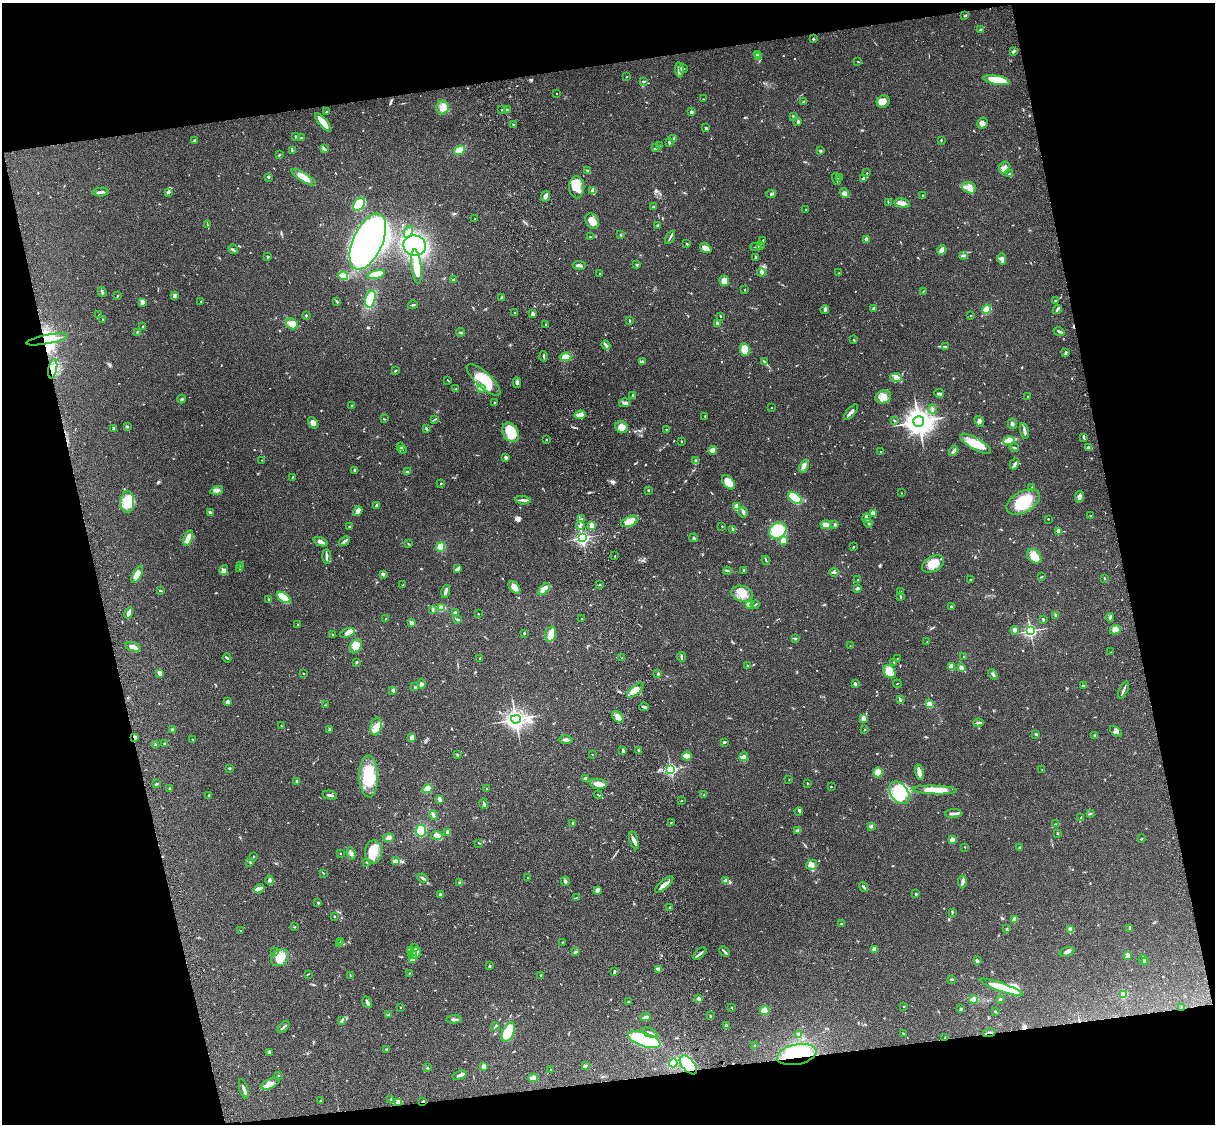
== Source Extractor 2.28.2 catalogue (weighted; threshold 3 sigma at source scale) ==
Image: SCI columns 122-4970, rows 277-4763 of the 5088 x 4926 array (HDU 1 of 3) = the unmasked area's bounding box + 8 px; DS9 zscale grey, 4 x 4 block average (1 PNG px = mean of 4 x 4 image px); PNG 1217 x 1126 px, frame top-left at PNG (2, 3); each listed source drawn as its Kron ellipse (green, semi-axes under 4 px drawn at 4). Shown black and unused: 26% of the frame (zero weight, under 3 of 4 exposures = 6% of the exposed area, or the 3 px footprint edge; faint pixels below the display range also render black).
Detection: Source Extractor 2.28.2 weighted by HDU 2 'WHT'. Background 0.0962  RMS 0.0062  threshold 0.0281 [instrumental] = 3 sigma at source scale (4.5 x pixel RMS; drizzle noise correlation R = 1.50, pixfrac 1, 0.05/0.05 arcsec/px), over >= 5 px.
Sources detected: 763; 3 too faint to see at this stretch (4 x 4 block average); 3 inside a brighter object's white glare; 1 cosmic-ray / hot-pixel residue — neither listed nor drawn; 16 coinciding with a brighter row at this scale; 45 inside a brighter listed object's ellipse — not listed separately; of the other 695, all 500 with FLUX_AUTO >= 1.65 (the completeness limit of this list) listed and drawn (195 fainter detections not listed), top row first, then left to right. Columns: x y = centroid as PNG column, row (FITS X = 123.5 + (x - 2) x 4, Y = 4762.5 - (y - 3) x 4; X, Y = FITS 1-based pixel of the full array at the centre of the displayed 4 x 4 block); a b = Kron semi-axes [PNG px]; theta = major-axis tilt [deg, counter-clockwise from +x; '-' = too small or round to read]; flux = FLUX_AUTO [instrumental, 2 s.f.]
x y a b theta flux
965 16 3 2 - 3.7
981 29 3 2 - 4.7
813 39 2 2 - 8.4
1014 51 3 2 - 5.4
757 54 4 2 - 4.6
758 57 2 2 - 1.7
858 62 2 2 - 1.8
683 68 2 2 - 6.3
679 70 8 3 -85 24
627 76 2 2 - 1.7
997 80 13 4 -11 110
643 81 2 2 - 2.6
557 93 2 2 - 1.7
704 99 2 2 - 1.7
803 102 3 2 - 2.7
883 102 6 6 - 28
442 108 7 6 - 24
507 109 3 2 - 4.4
502 110 2 2 - 2.2
326 112 3 2 - 2.6
691 112 2 2 - 33
794 117 3 2 - 7.3
798 121 3 2 - 8.9
323 122 11 4 -50 38
982 123 6 5 - 14
513 124 2 2 - 4.9
706 128 2 2 - 2.2
295 136 3 2 - 3
302 138 3 2 - 5.2
674 139 4 2 - 5
941 140 2 2 - 7
195 141 3 2 - 8.6
669 142 2 2 - 3.7
659 146 2 2 - 2
656 147 3 2 - 6
324 149 3 2 - 4.9
292 150 2 2 - 2.5
459 150 5 4 - 36
820 151 3 2 - 3
279 155 2 2 - 2.3
1004 167 6 5 - 14
588 171 4 2 - 5.8
867 173 2 2 - 3.5
1009 173 2 2 - 1.8
268 177 4 2 - 3.9
303 177 14 4 -32 39
839 178 3 2 - 2.9
863 178 4 2 - 7.9
836 179 6 2 -77 5.2
577 187 11 7 -89 51
969 188 7 5 -24 38
593 191 4 3 - 26
101 192 8 3 4 11
169 192 3 2 - 3.2
844 193 5 4 - 11
771 194 4 2 - 5.1
922 195 2 2 - 2.8
545 196 5 3 - 17
888 202 2 2 - 1.9
902 203 8 4 -10 17
359 204 7 5 54 99
654 207 4 2 - 4.5
806 210 3 2 - 2.3
475 219 2 2 - 2.6
592 221 8 6 -57 40
208 225 2 2 - 1.8
658 225 2 2 - 5.5
408 232 6 3 64 9.2
620 235 2 2 - 5.8
590 237 3 2 - 2.6
670 237 7 2 61 5.3
866 239 2 2 - 49
763 241 3 2 - 2.7
368 242 30 14 65 1800
687 244 2 2 - 3.6
415 246 11 10 - 450
761 246 3 2 - 3.2
756 247 5 2 - 4.4
706 248 6 4 -35 27
233 249 5 2 - 5
942 250 5 4 - 26
963 256 3 2 - 4.4
268 257 2 2 - 3.4
755 257 4 2 - 4.7
1002 259 6 3 -84 11
579 265 6 3 -7 12
637 265 2 2 - 16
416 266 17 5 -84 63
761 272 4 3 - 9.3
600 273 2 2 - 1.9
839 273 3 2 - 1.7
376 275 9 4 15 43
343 276 5 4 - 15
453 280 2 2 - 2.1
724 281 5 5 - 35
745 289 2 2 - 1.8
923 291 3 2 - 2.6
102 292 5 2 - 5
174 295 2 2 - 2.3
117 296 2 2 - 2.3
501 298 3 2 - 6.8
370 299 9 5 75 77
337 301 3 2 - 4.7
1055 301 2 2 - 3.7
142 302 4 2 - 20
201 302 3 2 - 1.9
413 305 5 2 - 5.9
874 308 3 2 - 6.9
825 309 4 2 - 10
987 309 5 4 - 60
1057 309 5 2 - 6.5
514 313 2 2 - 2.4
99 314 2 2 - 1.7
533 314 3 2 - 12
306 315 3 2 - 3.8
721 316 2 2 - 2.6
971 316 2 2 - 2.2
103 320 3 2 - 2.1
630 321 3 2 - 3.9
292 324 6 5 - 28
717 324 2 2 - 33
545 325 2 2 - 2
143 327 2 2 - 5.4
137 332 2 2 - 2.6
461 332 4 2 - 3.9
1059 332 5 2 - 7.6
47 339 21 4 11 64
853 340 2 2 - 2.5
606 345 5 2 - 7.3
945 347 3 2 - 2.7
745 350 6 5 - 56
1066 353 3 2 - 4.9
544 356 5 2 - 4
565 357 6 4 7 38
642 362 4 3 - 5
764 362 2 2 - 3.1
53 369 10 4 78 25
396 371 2 2 - 5.7
896 378 6 2 -3 7.3
448 380 3 2 - 2.4
484 380 22 7 -42 120
517 383 5 3 - 11
482 388 2 2 - 2.4
456 389 2 2 - 2.5
939 394 5 2 - 7
633 395 2 2 - 1.7
1028 396 2 2 - 2.1
883 397 8 6 17 27
182 399 4 2 - 3.7
495 403 2 2 - 11
624 403 5 3 - 9.8
351 405 2 2 - 2.2
771 407 2 2 - 2.1
933 409 5 2 - 5.4
851 412 9 2 49 14
580 415 5 3 - 30
705 416 2 2 - 1.8
384 419 3 2 - 1.9
435 419 3 2 - 2.3
895 421 3 2 - 1.7
919 422 5 5 - 3900
979 422 6 2 -55 7.7
313 423 6 4 -56 15
1012 424 5 2 - 6.6
127 427 3 2 - 3.6
622 427 6 6 - 26
113 428 3 2 - 4.9
426 429 4 2 - 4.1
666 429 2 2 - 3
1024 431 8 2 -76 15
510 432 10 7 -62 81
1084 437 3 2 - 3.4
547 440 2 2 - 4.9
681 441 2 2 - 2.6
1009 441 6 3 15 81
975 444 17 6 -29 80
400 447 2 2 - 1.9
1014 447 5 2 - 3.7
1088 448 4 3 - 9.1
402 450 4 3 - 5.9
713 450 4 3 - 26
954 451 5 2 - 12
881 452 2 2 - 2.5
506 457 3 2 - 9.4
262 460 2 2 - 2.7
696 460 2 2 - 1.8
1014 464 6 2 61 6.8
804 466 6 3 69 12
355 470 4 2 - 3.4
407 471 3 2 - 3.7
292 478 4 2 - 3.5
728 482 8 5 -50 52
441 483 3 2 - 2.3
1032 488 3 2 - 2.1
217 490 6 4 13 12
648 490 2 2 - 7.8
901 493 2 2 - 1.7
1079 497 6 3 81 13
795 498 7 5 -39 96
523 500 8 3 -4 11
127 502 11 6 88 96
1023 502 18 10 28 140
377 505 3 3 - 6.5
737 507 2 2 - 160
358 511 5 3 - 19
210 512 3 3 - 5.7
743 512 5 3 - 9
873 513 4 2 - 23
1090 516 2 2 - 2.6
866 518 5 2 - 6.3
582 519 2 2 - 1.7
1048 519 2 2 - 4.4
630 521 9 5 23 45
869 523 4 2 - 5.5
580 525 4 2 - 4.2
592 525 2 2 - 93
826 525 5 4 - 15
835 525 2 2 - 4
349 526 2 2 - 2.1
722 526 2 2 - 1.8
733 529 3 3 - 5.5
778 531 9 7 35 86
1058 531 4 2 - 16
188 538 8 4 72 29
582 538 2 2 - 890
694 538 4 2 - 4
344 541 6 2 40 7.3
783 541 4 3 - 24
320 542 7 3 -22 14
408 544 2 2 - 4.3
441 547 4 4 - 39
853 547 2 2 - 2.9
327 556 7 3 -88 9.7
615 556 2 2 - 4.6
1034 556 8 6 -44 46
766 560 4 2 - 3.4
933 564 12 7 28 51
241 565 3 2 - 4.6
239 569 2 2 - 4.4
458 569 4 3 - 6.6
224 570 5 4 - 9.5
744 570 2 2 - 5.8
727 571 4 2 - 4.3
834 572 5 2 - 5.2
137 574 9 4 63 25
383 574 4 3 - 4.9
1041 577 4 2 - 3.1
1105 578 3 2 - 3.6
858 580 2 2 - 1.7
971 580 2 2 - 3.8
403 585 2 2 - 1.7
599 585 2 2 - 1.8
514 587 7 4 -51 25
857 588 3 3 - 7.3
544 589 7 4 44 30
160 591 4 2 - 2.3
446 591 6 3 76 9.4
900 592 3 2 - 9.7
742 594 11 7 -14 41
900 597 3 2 - 3
284 598 8 4 -34 110
268 600 3 2 - 3.6
749 604 4 2 - 5.8
755 605 4 2 - 3.5
951 607 2 2 - 20
442 608 4 3 - 34
433 609 4 2 - 6
455 612 4 2 - 4.1
129 613 6 2 68 20
478 614 2 2 - 2.1
1055 615 3 2 - 2.8
1110 617 4 2 - 5.8
386 619 3 2 - 2.4
458 619 3 2 - 4.6
582 619 2 2 - 2.1
1043 619 2 2 - 6.1
411 623 3 3 - 10
298 625 2 2 - 2
1015 630 4 3 - 9.3
1115 630 6 4 25 26
1030 631 2 2 - 920
347 633 8 4 18 15
524 633 2 2 - 2.6
551 634 8 5 75 31
333 635 2 2 - 8
795 638 3 2 - 4.8
927 642 2 2 - 1.8
356 646 8 5 59 57
850 646 2 2 - 2.5
133 647 8 3 -17 23
1111 652 2 2 - 1.8
681 657 5 2 - 4.4
964 657 2 2 - 3.8
227 658 4 2 - 3.7
622 658 2 2 - 1.9
897 658 3 2 - 2.1
479 659 3 2 - 1.8
357 662 3 2 - 3.6
893 662 3 2 - 3.5
748 666 3 2 - 3.9
951 667 4 3 - 21
961 668 2 2 - 75
889 671 7 5 -55 27
160 673 4 3 - 20
304 674 2 2 - 2.2
658 674 2 2 - 20
993 674 6 2 -53 7.5
421 684 5 4 - 9.5
855 684 3 2 - 9.5
897 684 4 2 - 2.1
1083 686 4 2 - 5.3
415 687 3 3 - 4.6
393 690 2 2 - 36
635 690 10 4 42 34
1123 690 9 2 66 11
900 700 4 2 - 4.5
227 702 4 3 - 11
929 704 3 2 - 31
325 705 3 2 - 1.9
644 707 5 2 - 8
618 717 7 4 -44 23
863 718 2 2 - 96
516 719 5 4 - 1900
978 723 5 2 - 5.8
282 726 3 2 - 1.9
376 727 9 5 79 28
329 729 4 2 - 2.3
172 730 2 2 - 6.5
864 730 2 2 - 1.9
1116 731 7 3 -42 7.6
1036 734 2 2 - 4.3
1095 735 3 2 - 7
134 737 4 3 - 11
412 738 4 3 - 28
193 740 3 2 - 2.7
565 740 7 3 -2 8.3
724 742 3 2 - 4.1
164 743 2 2 - 2.9
155 745 2 2 - 2.7
638 750 3 2 - 3.5
623 751 3 2 - 7
457 754 2 2 - 3.9
592 754 2 2 - 2
687 756 5 3 - 22
744 757 4 4 - 12
229 768 2 2 - 3.8
671 769 2 2 - 670
1042 769 2 2 - 2.7
878 772 5 4 - 42
919 772 7 4 -76 18
369 776 21 9 -89 140
585 779 3 2 - 7
789 780 3 2 - 1.8
297 781 3 2 - 5.4
807 783 2 2 - 6
156 784 3 2 - 5.8
598 784 8 5 -8 33
831 787 2 2 - 5.9
170 789 3 2 - 3.8
427 789 5 3 - 47
486 789 2 2 - 2.4
935 790 22 4 -2 76
899 793 12 8 -53 150
330 795 7 2 -11 8.7
598 795 4 2 - 2.9
704 795 3 2 - 3.3
209 796 4 2 - 3.7
439 799 3 2 - 15
681 801 3 2 - 1.9
484 804 5 2 - 9.3
799 811 4 3 - 5.7
954 814 8 3 2 13
1090 814 3 2 - 3.4
433 815 5 3 - 7.5
1081 817 3 2 - 2.5
671 822 2 2 - 1.8
573 824 3 3 - 7.1
1056 824 2 2 - 2.3
871 826 3 3 - 5
797 830 4 2 - 5.9
421 831 6 5 - 62
447 832 3 2 - 9.7
1057 833 2 2 - 2.2
437 836 6 3 5 12
389 838 5 3 - 13
952 839 2 2 - 71
1141 839 3 2 - 4.7
634 840 9 3 -72 17
479 843 3 2 - 1.7
965 847 2 2 - 2.1
1020 848 2 2 - 20
373 852 12 8 83 60
340 853 2 2 - 7.1
351 853 6 4 -69 9.9
253 856 2 2 - 2.3
396 861 4 2 - 6.5
250 862 3 2 - 2.5
366 862 2 2 - 2
812 865 6 5 - 15
323 873 3 2 - 2
423 878 5 2 - 7.6
527 878 3 2 - 1.8
269 880 4 3 - 6.7
565 881 5 3 - 7.1
726 881 2 2 - 64
962 882 6 3 -87 10
459 883 4 2 - 4.1
664 885 11 3 41 18
864 887 5 2 - 5.1
259 889 5 4 - 11
597 890 3 3 - 11
440 894 2 2 - 5
916 894 3 2 - 3.7
577 898 3 2 - 2.6
318 903 2 2 - 16
670 907 2 2 - 1.7
952 912 4 2 - 4.3
335 917 2 2 - 2
1014 919 2 2 - 95
841 924 2 2 - 4
294 927 2 2 - 2.2
1130 928 4 3 - 7.6
1006 929 2 2 - 1.9
240 930 2 2 - 1.9
1070 930 4 3 - 18
340 941 2 2 - 1.8
563 942 4 2 - 3.6
339 944 2 2 - 6.9
415 947 2 2 - 3
410 950 2 2 - 1.9
874 950 3 3 - 17
274 951 2 2 - 1.7
576 952 4 2 - 7.9
725 952 6 2 -45 6.4
1067 952 8 3 19 14
416 953 6 3 78 19
700 954 8 2 41 9.6
413 955 4 2 - 6.6
1128 955 2 2 - 22
280 958 10 7 37 63
413 959 4 3 - 24
1143 960 5 2 - 5.8
977 961 3 2 - 8.4
1145 962 3 2 - 7.1
489 966 2 2 - 17
659 969 3 3 - 19
614 971 4 2 - 4.2
409 973 2 2 - 2.3
308 974 3 2 - 1.9
350 975 2 2 - 1.7
541 976 4 2 - 2.3
951 979 3 2 - 3.6
1002 987 23 4 -19 110
1123 994 2 2 - 230
699 999 3 2 - 9.7
974 999 4 3 - 30
1000 999 2 2 - 3.4
367 1002 6 3 -60 8.1
628 1002 2 2 - 2.4
904 1006 2 2 - 6.3
400 1007 2 2 - 1.8
1181 1007 2 2 - 2.2
732 1008 3 2 - 3
961 1009 4 2 - 3.3
765 1011 5 4 - 30
996 1012 3 2 - 2.6
388 1015 4 2 - 7.9
710 1016 2 2 - 2.6
646 1017 5 2 - 9.2
454 1019 7 3 2 8.4
342 1020 3 2 - 3.2
726 1026 3 2 - 7.3
283 1027 7 2 48 6.6
495 1027 4 2 - 4.2
508 1032 10 5 65 110
650 1033 8 2 -23 7.4
989 1033 6 2 12 5.7
799 1034 4 2 - 4.6
903 1034 3 2 - 2.8
945 1038 2 2 - 2.3
644 1040 17 7 -18 450
755 1046 3 2 - 4.5
386 1049 2 2 - 9.4
269 1052 3 2 - 8
797 1055 20 10 11 200
673 1063 4 3 - 74
688 1065 11 6 -49 180
484 1066 4 3 - 12
585 1066 2 2 - 3
427 1068 2 2 - 4.1
551 1070 2 2 - 1.8
459 1075 7 3 17 9.7
278 1076 2 2 - 2.4
533 1078 5 3 - 20
270 1084 10 4 23 25
244 1089 10 2 -73 13
391 1099 4 2 - 4.2
321 1100 3 2 - 3.2
423 1101 3 2 - 4.6
398 1102 2 2 - 120
Overlapping masked pixels (flux is a lower limit): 9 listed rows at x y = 47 339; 134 737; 1181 1007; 989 1033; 945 1038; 797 1055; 688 1065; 423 1101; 398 1102
Diffuse or blended objects may show on this block-average render without a row.